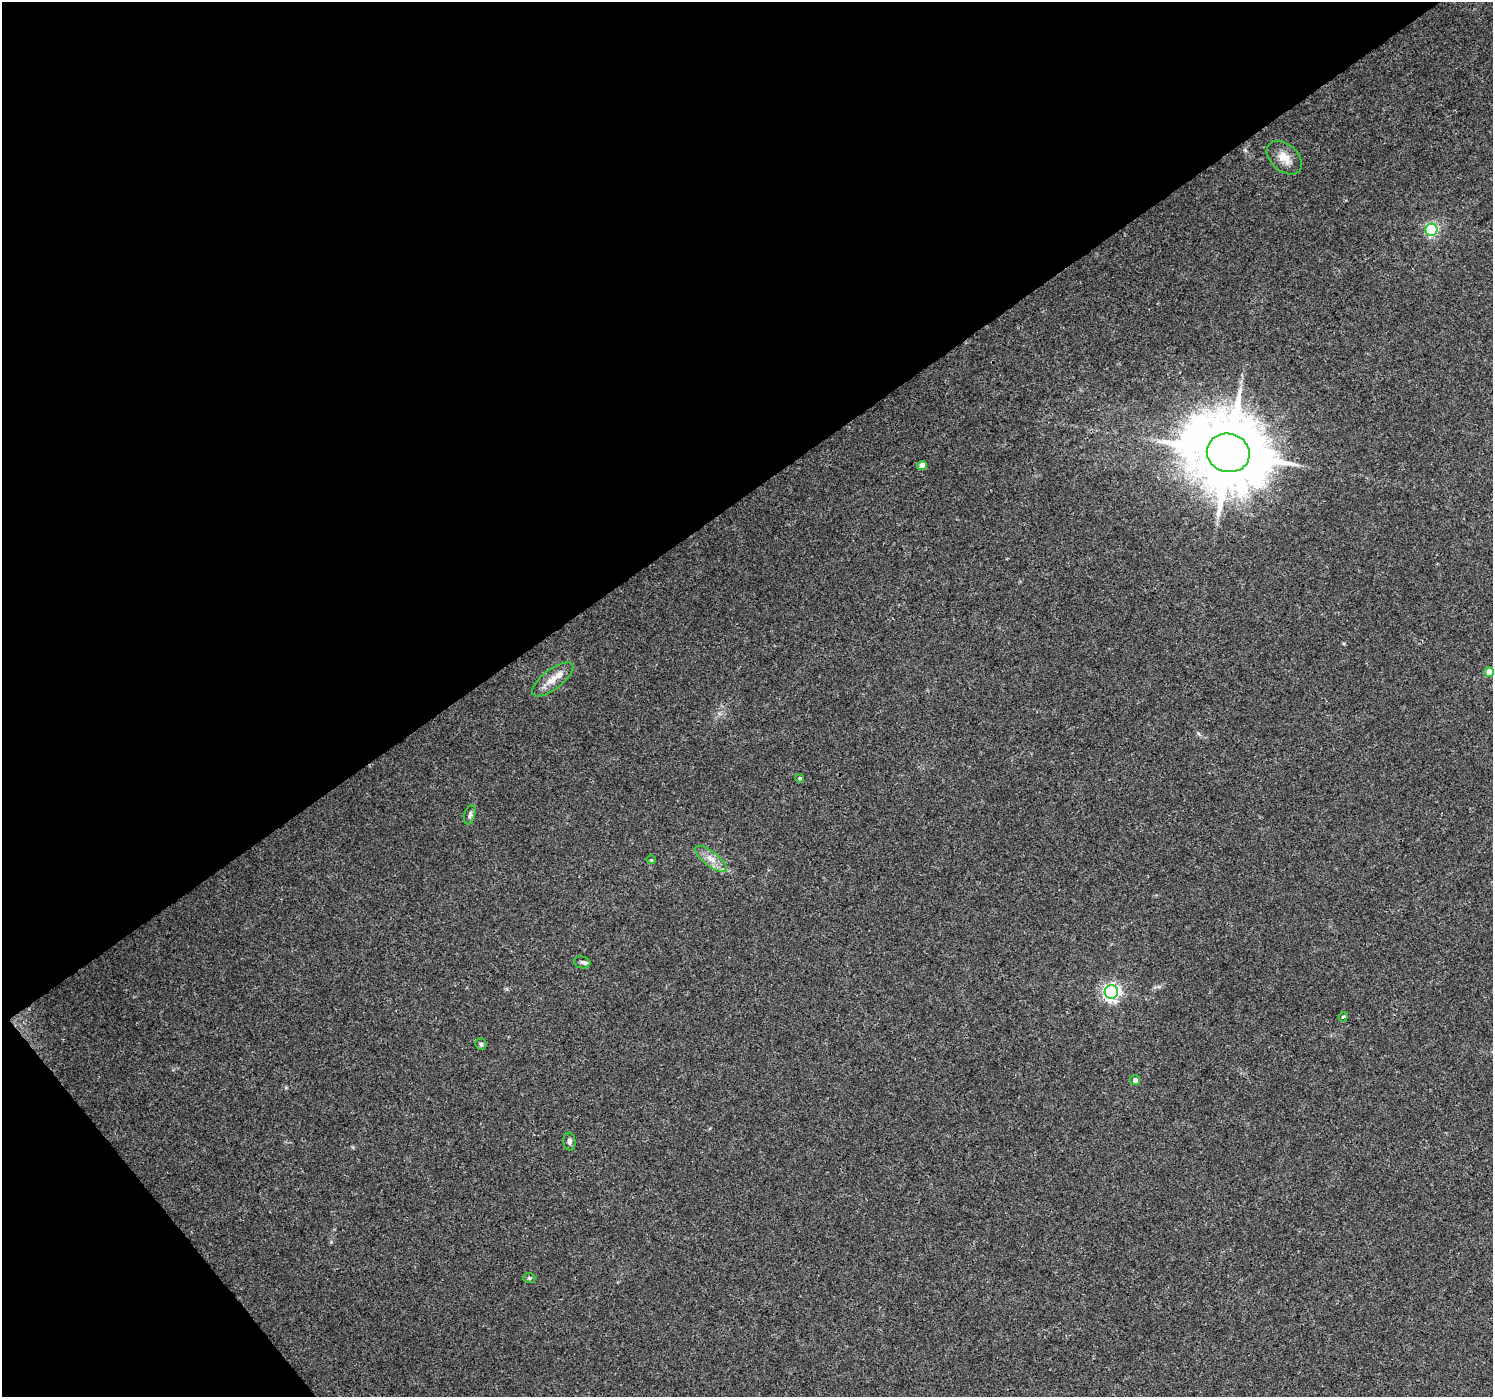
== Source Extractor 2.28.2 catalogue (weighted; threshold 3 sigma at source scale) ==
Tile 5 of 4 x 4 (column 1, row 2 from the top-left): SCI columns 6-1496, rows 2986-4380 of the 5969 x 5907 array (HDU 1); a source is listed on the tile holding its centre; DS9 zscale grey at full resolution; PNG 1495 x 1399 px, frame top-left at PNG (2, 2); each listed source drawn as its Kron ellipse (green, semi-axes under 4 px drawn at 4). Shown black and unused: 38% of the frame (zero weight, under 3 of 4 exposures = <1% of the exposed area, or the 3 px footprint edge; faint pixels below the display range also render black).
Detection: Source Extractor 2.28.2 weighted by HDU 2 'WHT'; one run over the whole footprint, this tile lists its part. Background 0.0342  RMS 0.0035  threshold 0.0158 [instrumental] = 3 sigma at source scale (4.5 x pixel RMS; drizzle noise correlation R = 1.50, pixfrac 1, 0.0396/0.0396 arcsec/px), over >= 5 px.
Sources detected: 17; all 17 listed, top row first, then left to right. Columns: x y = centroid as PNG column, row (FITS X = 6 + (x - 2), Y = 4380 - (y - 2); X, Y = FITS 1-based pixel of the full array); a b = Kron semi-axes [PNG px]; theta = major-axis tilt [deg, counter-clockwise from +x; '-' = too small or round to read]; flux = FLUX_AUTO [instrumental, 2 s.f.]
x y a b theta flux
1284 158 20 13 -42 4.4
1431 230 6 6 - 50
1228 453 21 19 -16 3800
922 465 5 4 - 2.5
1489 672 5 5 - 3.5
553 679 25 10 37 4.5
799 778 4 3 - 0.5
470 815 10 5 75 1
711 859 19 7 -37 3.3
651 860 4 4 - 0.34
582 962 8 6 -7 0.94
1111 992 7 6 - 110
1343 1017 5 4 - 0.67
481 1044 6 5 - 0.79
1135 1080 5 5 - 1.6
569 1142 9 6 -84 1.1
529 1278 6 5 - 0.57
Overlapping masked pixels (flux is a lower limit): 1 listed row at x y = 1228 453